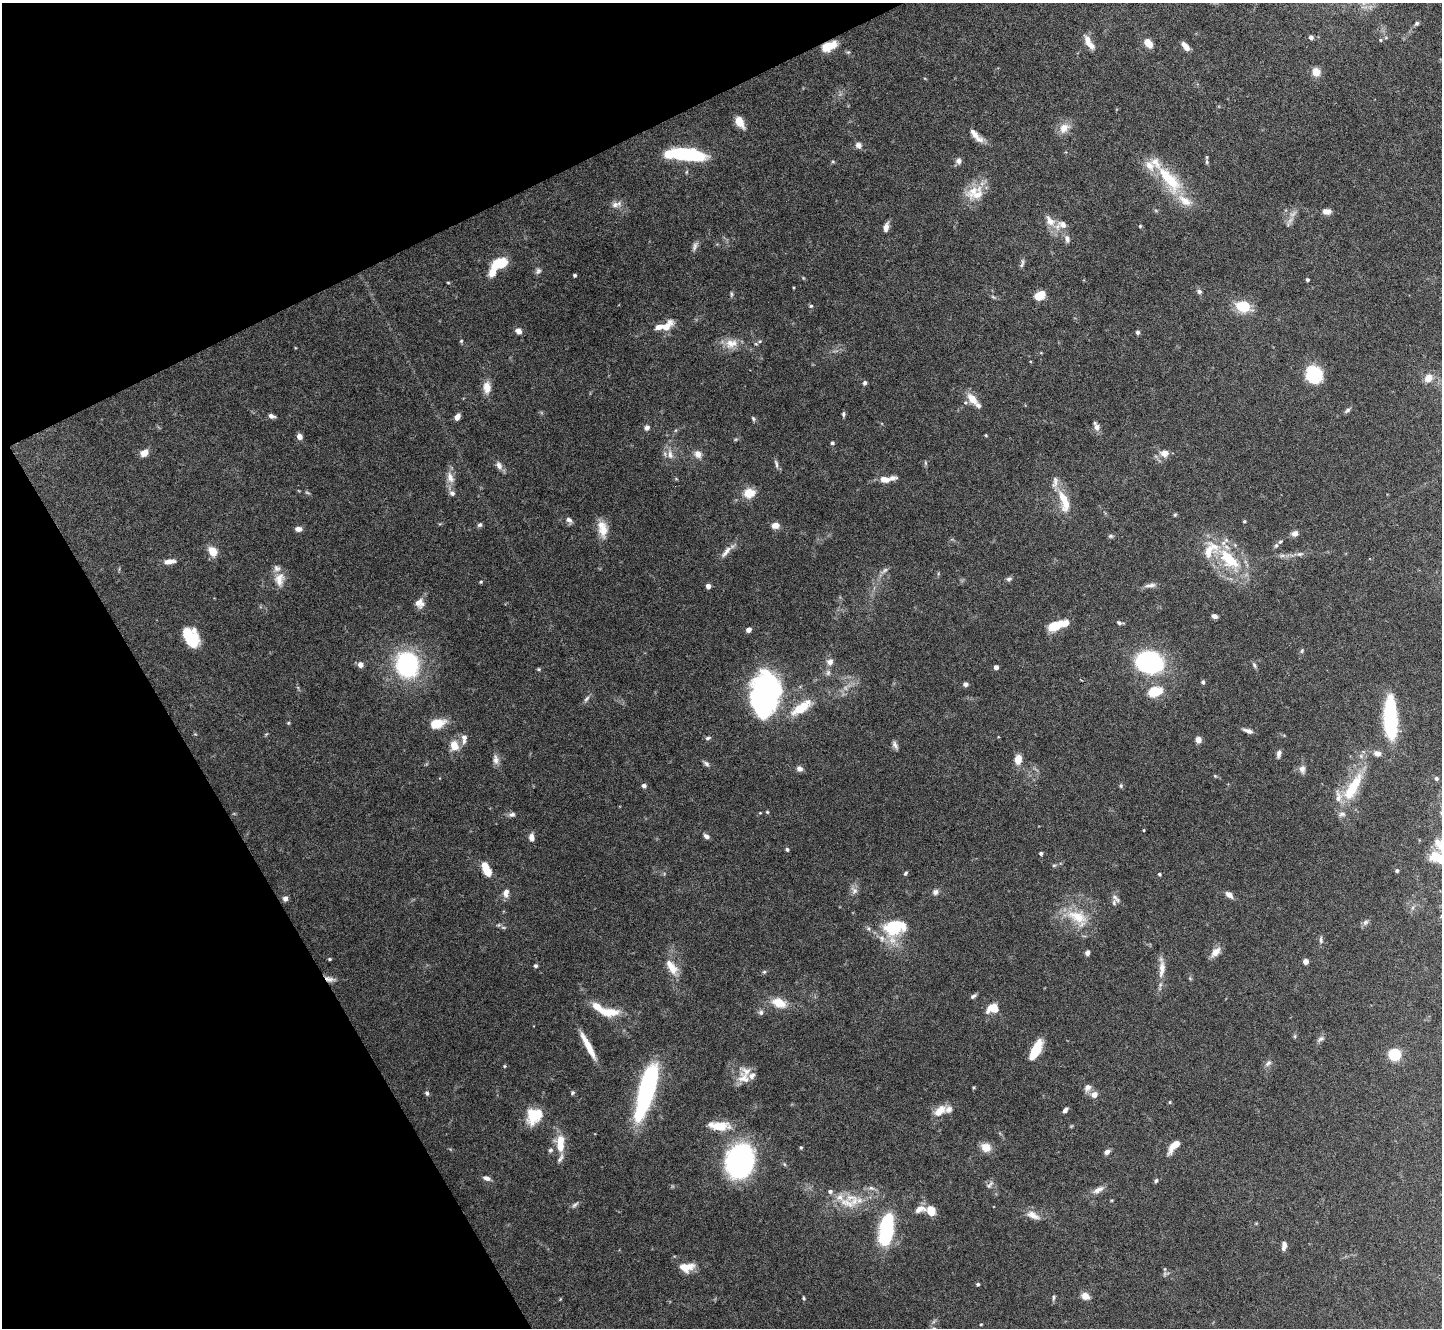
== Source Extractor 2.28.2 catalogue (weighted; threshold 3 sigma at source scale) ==
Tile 5 of 4 x 4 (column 1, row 2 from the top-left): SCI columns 1-1440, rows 2807-4132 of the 5758 x 5748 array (HDU 1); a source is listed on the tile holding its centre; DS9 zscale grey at full resolution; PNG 1444 x 1330 px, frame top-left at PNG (2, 3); no overlay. Shown black and unused: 23% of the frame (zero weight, under 5 of 10 exposures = <1% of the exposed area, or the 3 px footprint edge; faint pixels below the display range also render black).
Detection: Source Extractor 2.28.2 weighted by HDU 2 'WHT'; one run over the whole footprint, this tile lists its part. Background 0.0974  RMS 0.0027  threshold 0.0112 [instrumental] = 3 sigma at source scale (4.09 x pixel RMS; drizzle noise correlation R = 1.36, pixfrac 0.8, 0.05/0.05 arcsec/px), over >= 5 px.
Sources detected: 263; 1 too faint to see at this stretch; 7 inside a brighter object's white glare — not listed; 33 inside a brighter listed object's ellipse — not listed separately; the other 222 listed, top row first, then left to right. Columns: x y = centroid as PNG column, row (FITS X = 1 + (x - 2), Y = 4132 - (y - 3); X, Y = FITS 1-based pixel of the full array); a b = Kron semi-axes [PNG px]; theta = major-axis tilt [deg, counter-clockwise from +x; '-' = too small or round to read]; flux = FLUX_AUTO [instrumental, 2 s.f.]
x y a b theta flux
1417 23 6 4 45 0.49
1311 37 5 5 - 0.72
1386 38 6 3 -19 0.28
1380 40 5 3 - 0.25
1089 43 19 7 -59 2.7
1148 43 9 6 -52 3.9
829 46 17 9 23 4.3
1185 46 10 5 -50 2
1316 72 8 7 - 3
739 122 11 6 -58 3.9
1064 128 13 10 40 2.9
976 135 22 7 -48 2.5
858 145 8 7 - 1.1
686 154 32 11 -7 23
959 161 8 7 - 0.99
833 162 6 4 0 0.28
1207 162 7 5 -84 0.54
1169 179 50 18 -52 13
973 191 32 11 30 4.9
616 204 15 7 13 1.5
1327 211 10 6 0 1.7
1290 220 15 6 53 1.5
1050 221 19 11 -54 3
1140 226 4 4 - 0.28
886 227 11 6 77 1.4
1067 239 11 7 -71 1.1
695 246 13 6 73 0.94
500 263 15 9 18 7.3
1021 265 9 5 67 0.62
538 271 9 7 59 0.73
574 275 3 3 - 0.48
1307 280 3 3 - 0.46
448 283 5 3 - 0.23
1199 291 7 6 - 0.62
731 294 8 4 83 0.42
1040 296 10 7 35 4.8
811 306 5 4 - 0.41
1243 307 19 13 -18 6.1
666 327 19 8 43 3.5
518 331 8 6 -37 1.3
1137 332 5 4 - 0.57
461 341 5 5 - 0.33
760 341 6 4 19 0.42
731 343 19 13 14 3.5
1030 361 4 3 - 0.19
1314 374 17 15 -77 12
1428 378 9 8 - 2.5
865 383 6 5 - 0.62
487 387 15 10 -88 2.6
972 399 14 8 -52 3.5
1347 410 8 5 38 0.65
843 414 5 4 - 0.54
271 416 7 5 -17 0.99
457 417 6 5 - 1.5
753 419 7 5 -53 0.46
647 427 6 6 - 0.94
1097 427 10 7 -85 1.3
986 435 4 3 - 0.25
299 437 5 5 - 1.9
736 439 6 4 18 0.32
832 443 4 4 - 0.52
144 453 9 7 35 2.2
1164 453 9 8 - 2.3
670 454 14 8 -78 2
698 454 10 8 -51 1.7
925 463 6 4 -88 0.39
776 464 13 4 -77 0.74
499 465 11 8 -62 1.3
450 477 15 9 -73 2.3
884 479 11 6 -10 2.6
307 493 7 3 -19 0.36
452 493 8 7 - 0.89
749 493 10 8 14 5.1
1063 498 23 11 -78 5.6
1175 515 5 4 - 0.34
569 520 9 7 -45 1
1244 521 4 4 - 0.31
480 525 7 5 33 0.55
775 525 8 6 10 2.1
298 529 8 5 1 1.2
603 529 23 12 -80 3.8
1295 533 8 7 - 1.2
1110 536 6 5 - 0.46
1276 545 7 5 63 0.53
213 551 10 8 -52 3.7
726 552 21 7 52 1.8
1300 554 9 6 7 0.8
1282 555 7 4 1 0.67
1229 559 38 17 -45 15
170 561 14 6 7 1.8
884 570 12 5 43 0.9
279 579 19 12 84 3.1
1009 579 7 6 - 0.68
481 582 4 3 - 0.3
1150 585 16 5 5 1.2
708 586 4 4 - 1.4
420 603 13 12 - 2.1
1214 616 6 4 -19 1.1
1120 623 9 4 -8 0.59
1056 625 18 9 23 6.5
748 630 4 4 - 1.6
193 641 18 13 86 6.5
1302 651 7 4 71 0.38
830 662 8 8 - 1.4
1149 662 31 25 -8 26
360 664 6 6 - 1.6
407 664 19 16 -82 41
1254 665 10 4 -57 0.54
996 667 4 4 - 1.5
538 669 5 4 - 0.32
828 673 8 6 88 0.77
1203 682 5 4 - 0.57
965 684 5 4 - 1
1155 692 14 9 13 7.1
767 698 39 28 -26 35
586 699 11 5 55 0.74
1390 718 41 11 -88 27
288 723 5 4 - 0.28
436 724 11 7 14 8.3
1248 731 11 5 -18 1.2
708 738 6 5 - 0.54
464 739 15 7 90 1.5
1198 740 6 6 - 1.6
454 745 10 9 - 3.7
895 745 11 5 -61 0.82
1377 753 9 7 -14 1.4
1279 754 10 5 78 0.87
1018 759 9 7 81 3.2
496 760 14 8 -79 1.4
706 764 10 5 -39 0.7
799 768 7 6 - 1.2
1302 769 10 7 -88 1.2
1215 776 5 4 - 0.3
1436 778 5 5 - 0.57
644 786 5 5 - 0.77
1121 786 6 5 - 0.43
1353 787 38 12 60 11
767 812 5 4 - 0.32
512 814 9 6 11 0.82
1144 830 4 3 - 0.19
706 836 7 5 -28 0.88
531 837 9 6 -83 1.4
1438 843 17 11 -54 2.9
787 849 5 4 - 0.48
1041 853 4 4 - 0.5
1441 859 24 12 -9 8.4
1054 865 5 5 - 0.36
486 869 14 6 -65 6.7
1397 870 4 4 - 0.5
906 873 6 4 52 0.41
1159 874 4 3 - 0.42
854 891 12 8 -75 1.3
935 892 8 7 - 1
506 893 12 7 81 1.6
1229 895 9 6 -37 1.5
285 898 5 5 - 1.1
1116 898 14 6 -44 0.97
1078 917 34 19 -34 8.6
1365 922 9 6 41 0.76
503 927 7 4 -1 0.45
894 927 25 20 26 15
1321 940 10 5 -88 0.67
1216 952 15 8 47 2.1
1087 953 6 5 - 0.89
329 959 5 4 - 0.29
1305 962 4 4 - 2.2
535 966 5 4 - 0.58
672 967 23 11 -55 3.8
1162 968 31 8 89 3.1
764 972 5 5 - 0.41
330 979 14 7 -11 1.4
973 996 8 4 35 0.62
779 1003 18 11 -21 4.4
992 1008 13 9 16 4
610 1012 24 9 -2 5.3
761 1012 7 6 - 0.71
1295 1036 6 4 -90 0.33
1321 1039 11 6 32 0.84
588 1046 33 6 -62 4.7
1036 1050 22 9 64 5.6
1394 1054 7 6 - 16
1268 1063 11 6 43 0.88
504 1066 4 4 - 0.25
744 1079 21 15 -44 3.6
974 1087 5 3 - 0.27
1088 1088 11 8 52 1.3
646 1091 33 15 78 34
427 1093 6 5 - 0.57
572 1093 6 5 - 0.42
1094 1095 6 6 - 2.2
1170 1102 4 4 - 0.3
1065 1110 6 4 54 1
940 1111 19 11 36 3.3
536 1115 24 13 45 6.2
719 1126 24 11 1 5.6
560 1143 20 9 -90 6.3
1174 1146 14 6 47 4.3
801 1147 4 3 - 0.34
986 1147 9 8 - 3.3
550 1150 7 6 - 0.61
1107 1152 7 5 27 0.98
740 1161 21 16 76 99
784 1164 6 4 -70 0.33
486 1178 9 5 -19 1.1
1156 1181 6 5 - 0.49
990 1185 12 6 47 0.82
871 1188 10 5 -26 0.81
1098 1190 16 7 27 1.7
847 1203 27 12 -19 5.5
575 1205 12 5 43 0.76
920 1209 15 9 15 2.1
931 1211 10 9 - 3.8
1033 1215 19 8 -23 2.3
885 1227 24 15 80 20
1284 1246 9 5 85 1.3
686 1267 19 11 7 3.7
1165 1274 11 5 22 0.66
978 1284 4 3 - 0.41
1085 1296 6 5 - 3.2
804 1298 6 4 -63 0.34
1054 1298 8 4 82 0.48
981 1324 4 3 - 0.2
Overlapping masked pixels (flux is a lower limit): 2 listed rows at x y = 829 46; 330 979
Isophote crosses this tile's border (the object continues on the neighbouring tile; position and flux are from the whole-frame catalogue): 2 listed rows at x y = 1438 843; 1441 859